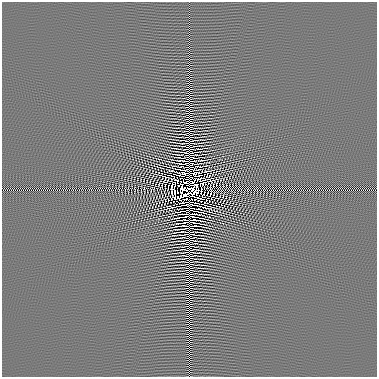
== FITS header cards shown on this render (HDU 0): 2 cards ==
NAXIS1  =                  375 / Axis length
NAXIS2  =                  375 / Axis length

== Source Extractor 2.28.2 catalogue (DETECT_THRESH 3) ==
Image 375 x 375 px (HDU 0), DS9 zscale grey, 1 PNG px = 1 image px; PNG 379 x 379 px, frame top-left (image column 1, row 375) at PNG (2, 2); no overlay
Background 1.90e-08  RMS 3.1e-05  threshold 9.20e-05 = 3 sigma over >= 5 px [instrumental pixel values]
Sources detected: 46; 18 with non-positive FLUX_AUTO (blend fragments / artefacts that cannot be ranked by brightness) are not listed; the other 28 listed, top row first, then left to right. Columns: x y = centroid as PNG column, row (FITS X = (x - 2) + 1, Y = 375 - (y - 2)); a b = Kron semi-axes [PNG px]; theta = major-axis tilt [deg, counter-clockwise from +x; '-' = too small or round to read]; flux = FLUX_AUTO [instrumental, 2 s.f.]
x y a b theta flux
193 164 8 2 0 5.3e-03
187 170 5 2 - 7.8e-03
172 171 2 2 - 1.8e-03
207 171 8 2 16 2.3e-03
182 173 5 4 - 6.1e-04
168 186 6 2 84 3.4e-03
189 188 8 7 - 9.3e-01
196 188 11 3 86 1.3e-02
201 188 3 2 - 3.7e-03
204 189 3 2 - 1.5e-03
189 193 3 2 - 6.8e-02
207 194 4 2 - 3.1e-03
211 194 4 2 - 3.1e-03
185 195 5 3 - 1.6e-02
202 196 9 2 56 1.7e-03
213 196 8 2 60 2.7e-03
195 205 5 2 - 5.5e-03
172 207 4 2 - 7.3e-04
206 207 6 2 -9 1.4e-03
187 208 7 2 0 1.9e-03
193 208 4 2 - 4.2e-03
182 214 9 2 7 1.1e-02
182 217 5 2 - 2.4e-03
192 217 4 2 - 1.3e-03
194 220 8 2 0 5.3e-03
187 223 7 2 3 1.1e-03
196 226 7 2 0 5.0e-03
197 229 7 2 0 1.4e-03
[18 non-positive-flux detections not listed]